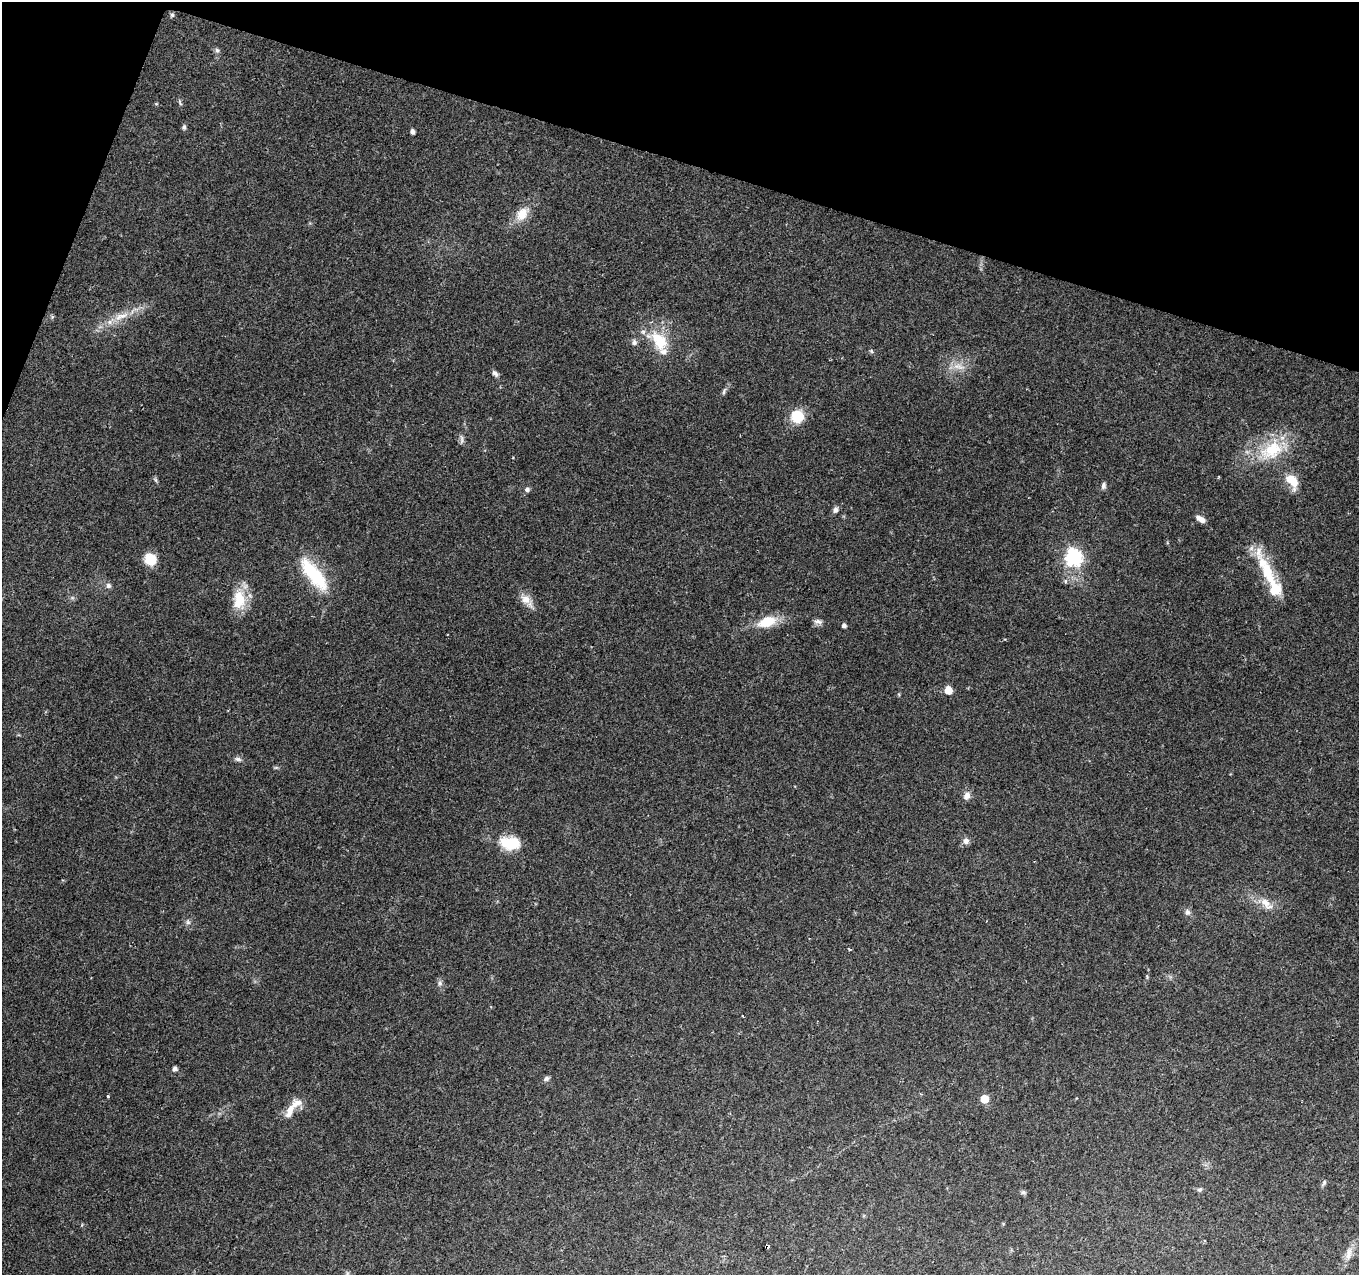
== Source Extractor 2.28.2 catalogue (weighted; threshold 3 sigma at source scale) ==
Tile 2 of 4 x 4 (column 2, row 1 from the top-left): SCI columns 1358-2714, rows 4037-5309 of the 5438 x 5590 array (HDU 1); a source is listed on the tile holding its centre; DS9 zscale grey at full resolution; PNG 1361 x 1277 px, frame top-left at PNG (2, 2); no overlay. Shown black and unused: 15% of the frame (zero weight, under 2 of 3 exposures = <1% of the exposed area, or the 3 px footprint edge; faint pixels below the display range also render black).
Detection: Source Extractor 2.28.2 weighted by HDU 2 'WHT'; one run over the whole footprint, this tile lists its part. Background 0.131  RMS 0.0071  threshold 0.0318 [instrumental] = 3 sigma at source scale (4.5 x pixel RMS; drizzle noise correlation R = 1.50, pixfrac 1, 0.0396/0.0396 arcsec/px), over >= 5 px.
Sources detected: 60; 1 inside a brighter object's white glare — not listed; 4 inside a brighter listed object's ellipse — not listed separately; the other 55 listed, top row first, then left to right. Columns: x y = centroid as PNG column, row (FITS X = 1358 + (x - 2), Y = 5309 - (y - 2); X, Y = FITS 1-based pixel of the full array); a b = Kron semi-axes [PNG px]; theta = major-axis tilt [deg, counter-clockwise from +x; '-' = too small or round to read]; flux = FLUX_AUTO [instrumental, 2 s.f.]
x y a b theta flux
172 15 6 6 - 1.3
217 50 7 6 - 1.8
180 102 9 3 -68 1.2
184 127 7 5 89 1.4
412 132 4 4 - 2.8
522 214 18 12 54 11
121 316 26 8 21 12
659 340 29 18 -52 24
634 342 9 7 -74 2.2
871 351 6 4 -47 1
959 366 19 7 -14 6.5
495 373 9 5 -44 2.3
724 391 10 4 65 1.7
797 416 13 13 - 18
462 439 14 4 90 2
1272 450 37 24 33 36
156 480 7 4 -87 1.2
1292 481 18 11 -56 13
1103 486 9 6 82 1.9
527 489 7 6 - 1.9
835 510 8 6 68 2.2
1201 519 10 5 -32 4.8
1073 557 7 7 - 160
150 560 12 10 -56 15
1267 572 47 14 -69 31
314 575 45 15 -52 41
1065 581 6 5 - 1.3
108 586 7 6 - 2.1
239 600 27 17 88 19
526 600 21 10 -48 7.3
818 621 13 6 -7 2.6
767 622 25 13 18 16
844 626 4 4 - 2.6
948 690 5 5 - 15
238 759 10 5 -15 2.1
276 767 6 4 0 0.99
967 796 10 8 62 3.7
966 841 9 8 - 2.9
508 843 24 15 -23 19
1266 903 21 9 -43 8.3
1187 912 9 7 -88 2.2
188 922 7 5 -45 1.7
1147 977 5 4 - 0.75
440 983 7 6 - 1.8
742 1016 3 2 - 0.6
175 1068 4 4 - 3
546 1078 8 6 31 1.8
108 1096 3 3 - 1.4
984 1099 5 5 - 19
296 1103 19 11 30 7.2
1324 1182 9 5 62 1.6
1200 1189 6 6 - 1.5
1023 1192 7 5 0 1.4
767 1246 4 3 - 15
1349 1254 19 8 79 5.7
Overlapping masked pixels (flux is a lower limit): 1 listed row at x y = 767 1246